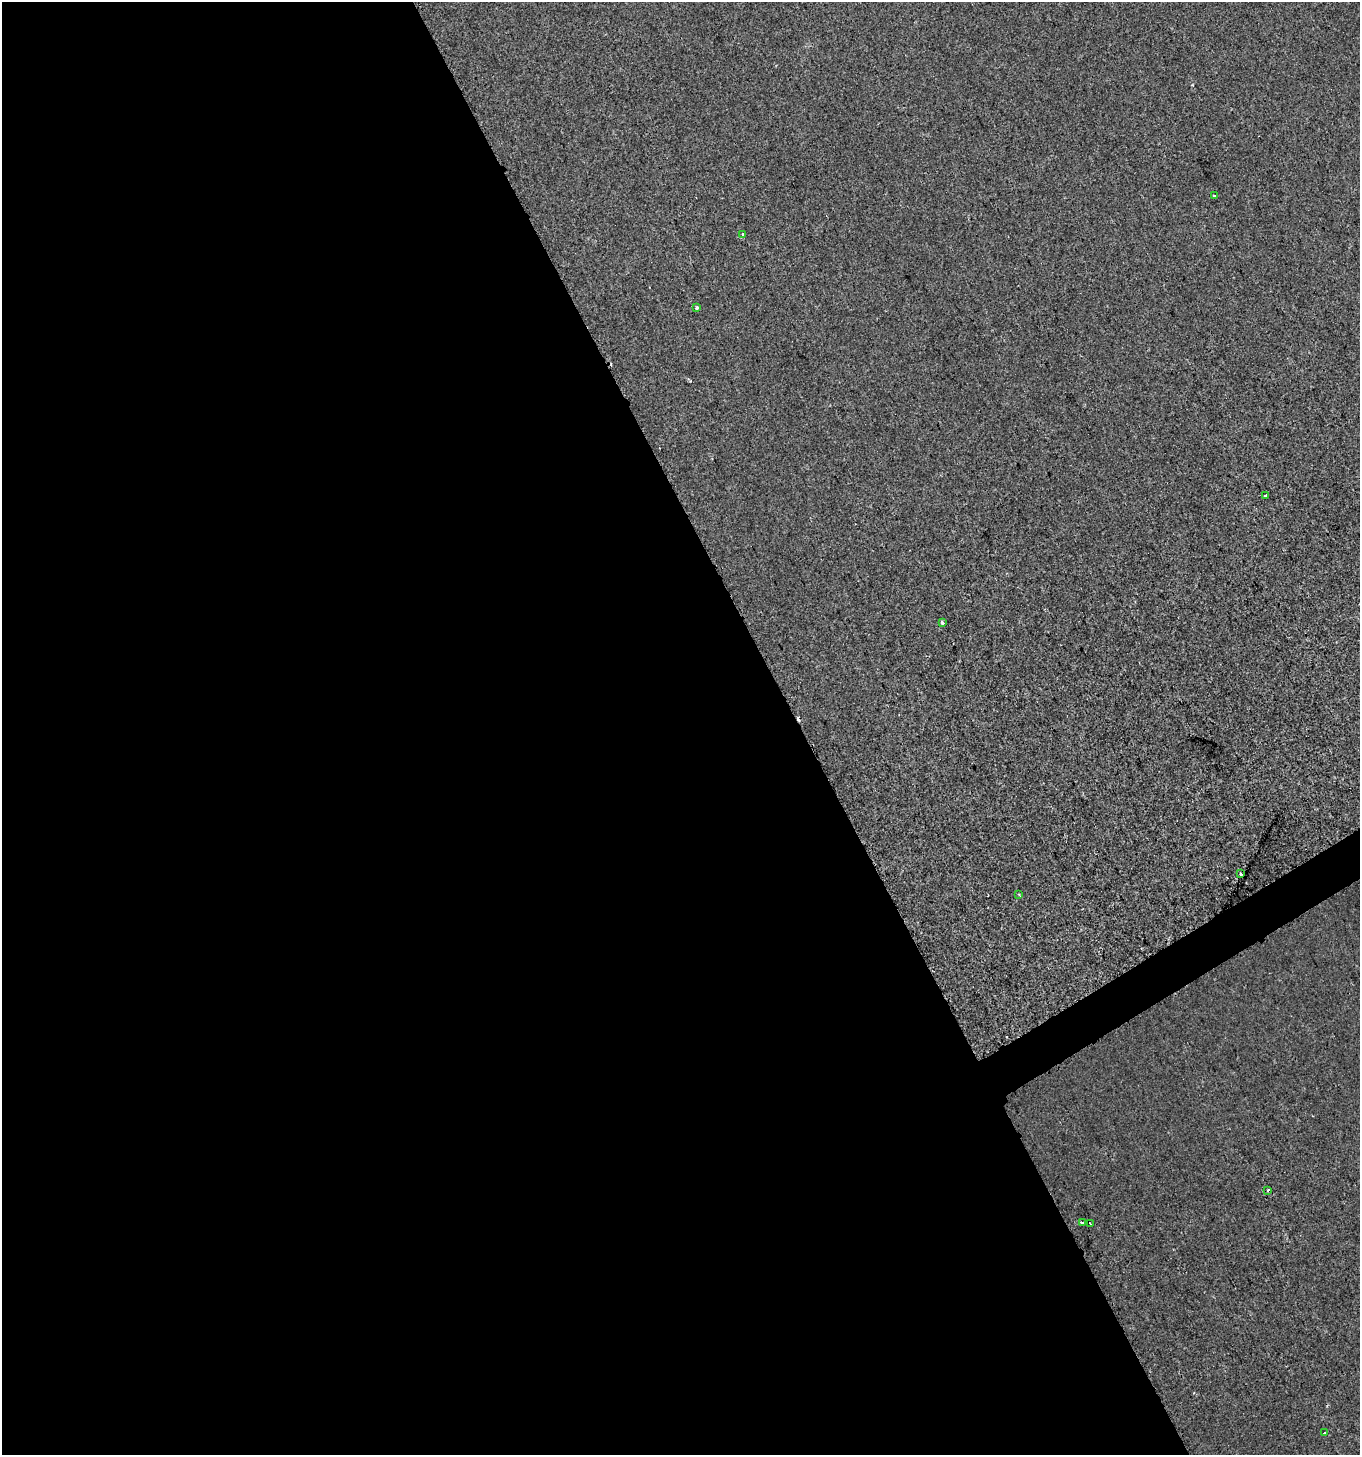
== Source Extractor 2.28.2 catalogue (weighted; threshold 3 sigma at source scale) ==
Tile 9 of 4 x 4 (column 1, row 3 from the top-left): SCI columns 117-1474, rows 1463-2915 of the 5720 x 5827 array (HDU 1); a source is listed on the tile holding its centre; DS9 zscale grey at full resolution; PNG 1362 x 1457 px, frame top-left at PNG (2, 2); each listed source drawn as its Kron ellipse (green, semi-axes under 4 px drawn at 4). Shown black and unused: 60% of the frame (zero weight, under 2 of 3 exposures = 1% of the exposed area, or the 3 px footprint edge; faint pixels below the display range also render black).
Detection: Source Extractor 2.28.2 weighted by HDU 2 'WHT'; one run over the whole footprint, this tile lists its part. Background 1.24e-04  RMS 0.0048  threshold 0.0217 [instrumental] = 3 sigma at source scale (4.5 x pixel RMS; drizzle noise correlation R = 1.50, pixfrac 1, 0.0396/0.0396 arcsec/px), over >= 5 px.
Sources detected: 12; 1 cosmic-ray / hot-pixel residue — neither listed nor drawn; the other 11 listed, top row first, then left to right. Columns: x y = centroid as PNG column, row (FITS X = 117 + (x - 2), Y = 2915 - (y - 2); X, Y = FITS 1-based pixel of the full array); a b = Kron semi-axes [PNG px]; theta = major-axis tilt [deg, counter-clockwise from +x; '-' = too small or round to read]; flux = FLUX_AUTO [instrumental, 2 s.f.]
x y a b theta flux
1215 196 3 3 - 0.83
743 234 3 3 - 5.3
696 308 4 4 - 1.3
1265 496 4 2 - 0.68
942 623 3 3 - 2.5
1241 874 3 3 - 2
1019 894 3 2 - 0.51
1268 1190 3 3 - 5.7
1082 1223 3 2 - 0.93
1090 1223 2 2 - 0.42
1325 1433 3 3 - 3